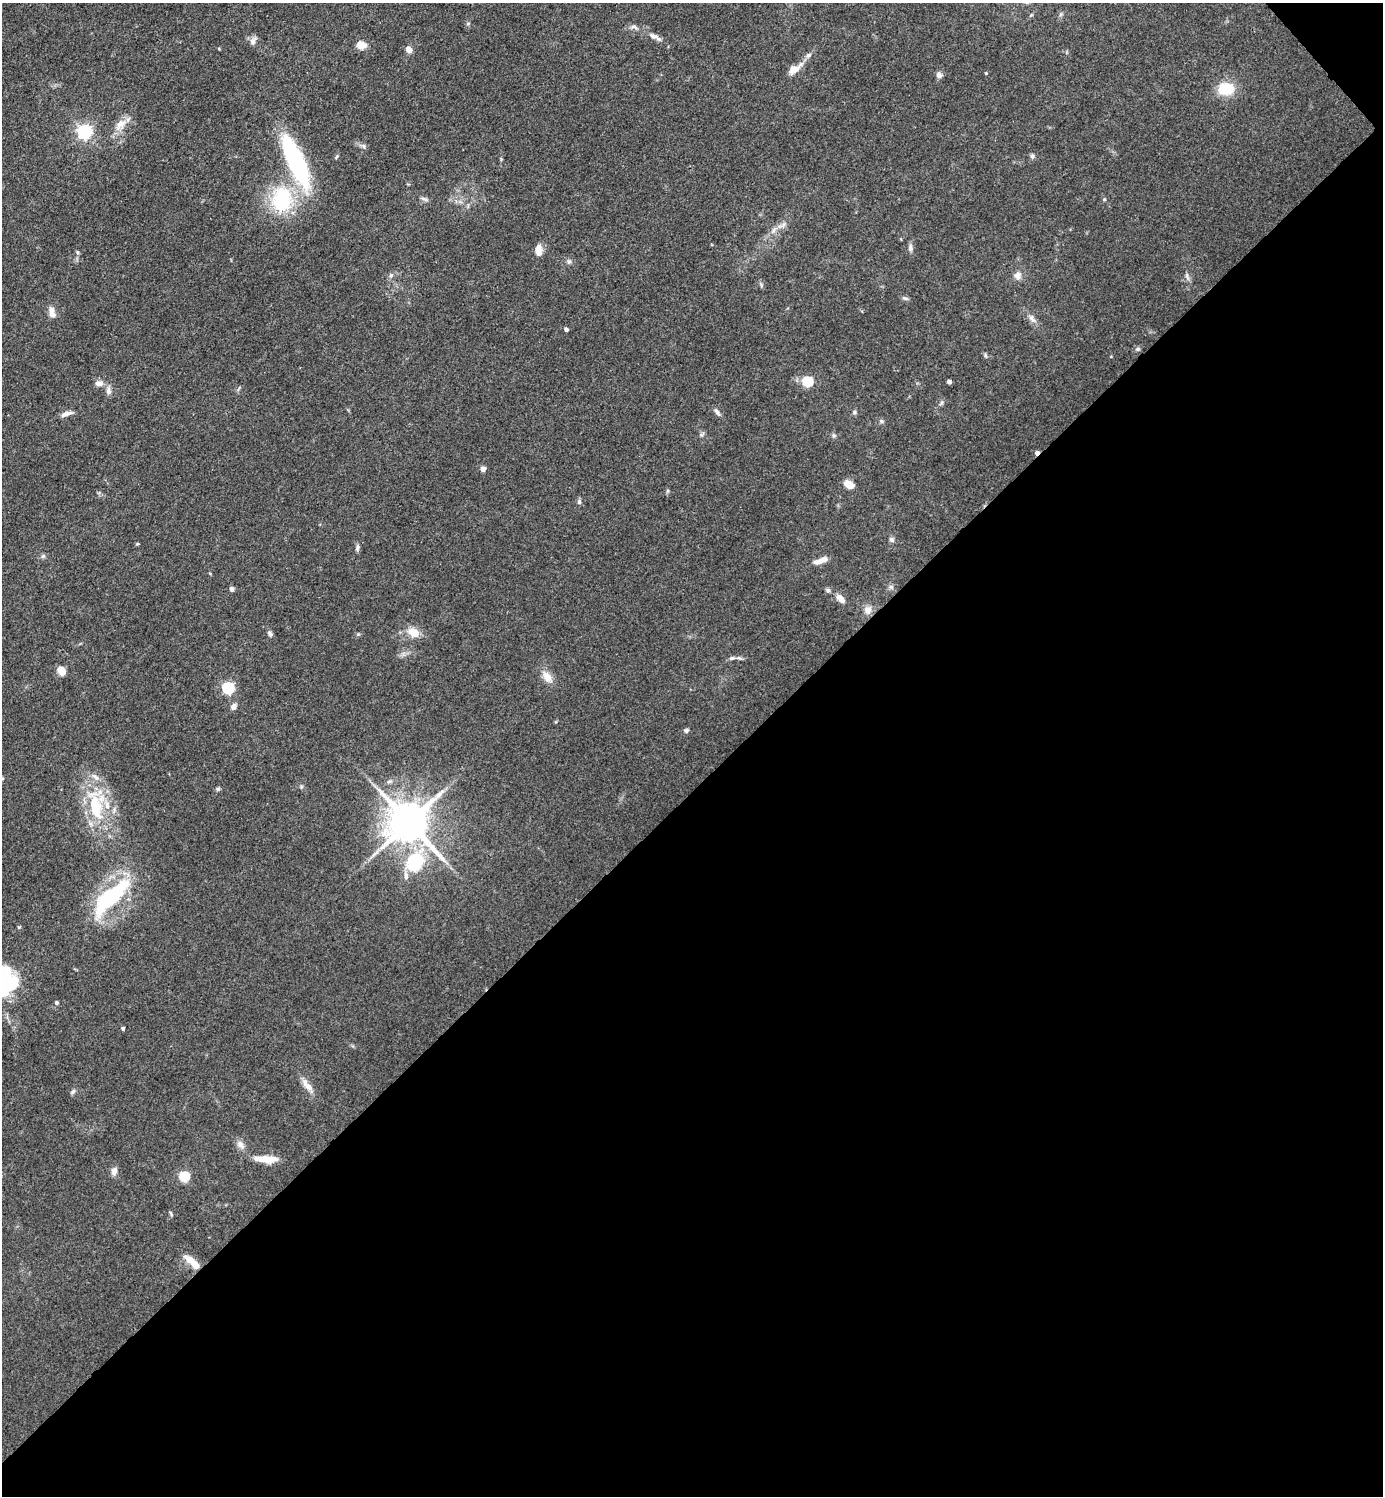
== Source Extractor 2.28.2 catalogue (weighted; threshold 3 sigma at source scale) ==
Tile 12 of 4 x 4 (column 4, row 3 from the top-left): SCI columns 4443-5823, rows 1497-2990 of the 5980 x 5982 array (HDU 1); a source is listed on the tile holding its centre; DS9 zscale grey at full resolution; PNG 1385 x 1498 px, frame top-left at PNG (2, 3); no overlay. Shown black and unused: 48% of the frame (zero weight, under 3 of 4 exposures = <1% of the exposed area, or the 3 px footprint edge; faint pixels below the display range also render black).
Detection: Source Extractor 2.28.2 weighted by HDU 2 'WHT'; one run over the whole footprint, this tile lists its part. Background 0.0863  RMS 0.0063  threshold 0.0286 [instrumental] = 3 sigma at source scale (4.5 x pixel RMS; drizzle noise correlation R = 1.50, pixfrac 1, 0.05/0.05 arcsec/px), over >= 5 px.
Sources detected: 89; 3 inside a brighter object's white glare — not listed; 4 inside a brighter listed object's ellipse — not listed separately; the other 82 listed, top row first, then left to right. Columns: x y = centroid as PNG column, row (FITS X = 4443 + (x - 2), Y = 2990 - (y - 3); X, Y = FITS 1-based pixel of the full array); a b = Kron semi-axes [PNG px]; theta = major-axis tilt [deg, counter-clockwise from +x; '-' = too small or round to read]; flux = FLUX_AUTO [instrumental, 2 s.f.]
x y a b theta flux
468 23 6 3 20 0.71
634 27 11 5 -18 2.1
654 36 14 7 -17 3.3
253 41 12 7 62 2.9
361 45 12 9 -11 6.2
409 49 7 6 - 4.1
808 55 8 5 27 1.8
794 69 16 10 29 6.2
986 73 4 3 - 0.66
939 75 8 8 - 2.2
1226 89 16 12 3 20
120 125 21 12 47 8.1
84 132 6 6 - 150
1032 156 6 6 - 1.3
336 157 6 3 70 0.74
296 161 51 15 -65 95
424 199 12 4 -24 1.5
1104 199 5 4 - 0.69
282 200 24 18 88 50
782 225 16 5 23 3.5
910 248 9 6 -83 2.2
538 250 11 7 -88 6.1
77 252 5 5 - 0.91
569 261 6 5 - 1.5
391 275 6 4 45 1.2
1018 275 10 9 - 3.7
1187 276 12 4 -74 1.8
905 298 9 5 -14 1.4
52 312 14 7 -84 4.9
1032 318 14 6 -58 3.3
566 329 4 4 - 2
1138 349 7 5 0 1.3
985 355 6 4 -72 0.89
807 381 5 5 - 46
949 382 4 4 - 2.8
99 383 11 6 2 3.5
109 391 10 7 -78 2.9
717 412 11 5 -55 2.2
854 412 6 5 - 1.1
66 414 14 5 18 3.8
881 421 6 4 -71 1
702 434 8 4 45 1.1
834 436 7 5 89 1.3
1037 453 5 3 - 3.2
483 469 6 5 - 2.6
849 485 9 6 -34 8.9
579 502 7 5 89 1.3
892 540 7 6 - 1.6
357 547 9 5 88 1.7
43 556 6 6 - 1.3
822 560 12 7 22 4.8
891 587 7 5 43 1.5
231 589 4 4 - 3.1
828 590 6 5 - 1.3
841 599 12 7 -47 4.7
868 610 11 9 75 4.4
414 632 14 9 -24 9.3
270 633 9 5 -64 1.6
732 658 8 5 11 1.7
61 671 9 7 -49 6.6
547 677 15 9 -53 7.2
228 688 5 5 - 78
234 706 8 6 57 2.6
686 730 6 6 - 1.3
389 781 8 5 19 1.5
301 787 5 4 - 0.86
218 789 6 5 - 1
96 805 49 23 -81 43
409 823 12 11 - 2500
415 862 30 24 57 35
111 896 59 19 44 63
2 981 30 27 -24 62
56 1002 5 4 - 1.1
123 1028 4 3 - 1.4
307 1085 23 7 -52 5.8
73 1092 7 5 49 1.4
240 1145 12 8 -47 3.6
264 1159 27 8 0 9
114 1171 10 7 85 3.4
184 1176 5 5 - 45
171 1214 7 3 -64 0.88
190 1260 16 7 -33 8.1
Overlapping masked pixels (flux is a lower limit): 1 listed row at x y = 1037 453
Isophote crosses this tile's border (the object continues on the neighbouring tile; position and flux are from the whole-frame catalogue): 1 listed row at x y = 2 981